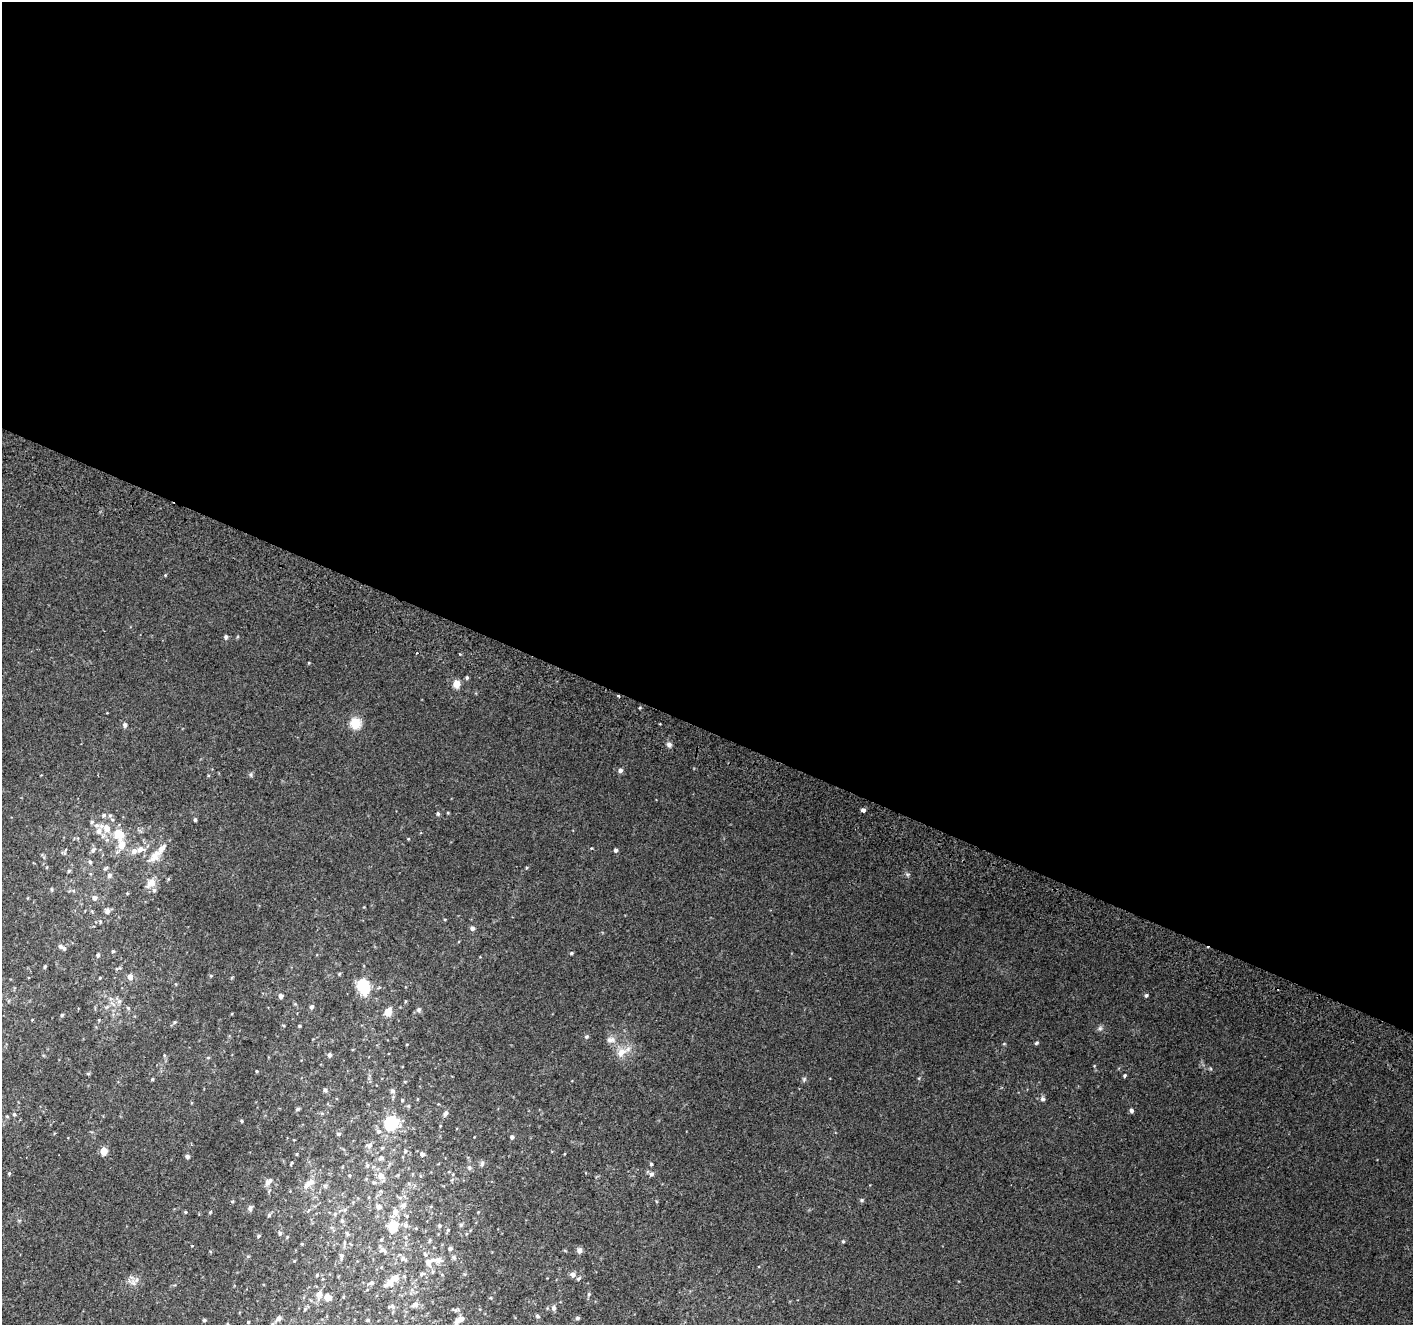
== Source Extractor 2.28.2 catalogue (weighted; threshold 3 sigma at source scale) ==
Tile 3 of 4 x 4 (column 3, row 1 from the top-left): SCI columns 2853-4263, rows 4282-5604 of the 5694 x 5850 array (HDU 1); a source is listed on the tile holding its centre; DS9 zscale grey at full resolution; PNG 1415 x 1327 px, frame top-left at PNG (2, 2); no overlay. Shown black and unused: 55% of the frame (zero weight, under 2 of 3 exposures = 2% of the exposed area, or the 3 px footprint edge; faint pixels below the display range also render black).
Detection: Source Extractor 2.28.2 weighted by HDU 2 'WHT'; one run over the whole footprint, this tile lists its part. Background 0.0702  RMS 0.013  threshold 0.0594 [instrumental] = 3 sigma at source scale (4.5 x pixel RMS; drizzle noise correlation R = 1.50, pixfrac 1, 0.0396/0.0396 arcsec/px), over >= 5 px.
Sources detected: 171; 1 cosmic-ray / hot-pixel residue — not listed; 10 inside a brighter listed object's ellipse — not listed separately; the other 160 listed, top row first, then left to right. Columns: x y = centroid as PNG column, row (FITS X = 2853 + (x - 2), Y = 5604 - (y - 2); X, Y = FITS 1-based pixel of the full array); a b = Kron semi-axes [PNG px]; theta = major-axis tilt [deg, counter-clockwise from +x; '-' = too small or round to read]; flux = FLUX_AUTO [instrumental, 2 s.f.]
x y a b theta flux
165 575 4 4 - 1.1
226 637 5 5 - 3.2
467 678 4 4 - 2.1
456 684 5 5 - 23
355 723 11 11 - 24
125 725 5 5 - 4.3
669 744 7 6 - 4
620 770 5 5 - 4.4
251 775 7 4 -89 1.8
863 810 4 4 - 11
438 814 5 4 - 2.2
104 815 5 5 - 2.9
110 815 6 5 - 2.8
195 820 4 3 - 2.2
92 822 6 5 - 2.4
107 828 10 8 -62 11
99 831 9 7 79 8.3
120 834 12 11 - 25
408 839 4 3 - 1
140 849 9 7 16 9.7
93 850 7 6 - 3.8
616 850 4 4 - 3.2
65 853 7 4 -89 2.2
155 856 22 12 46 18
90 862 5 5 - 2
527 867 4 3 - 1.3
106 868 8 4 36 1.9
69 871 5 4 - 1.8
907 874 6 4 -18 2
109 875 6 5 - 3.6
151 883 15 11 36 11
94 898 5 5 - 5.2
364 907 3 3 - 0.83
107 911 6 6 - 4.6
100 922 6 4 -71 1.7
472 928 5 5 - 4.6
64 948 6 5 - 3.1
113 951 4 4 - 1.4
571 953 5 4 - 1.6
98 955 4 4 - 3.1
45 967 4 3 - 1.7
130 977 5 5 - 9.3
100 978 4 3 - 1.3
363 986 12 9 -70 62
1146 995 5 4 - 2.3
281 996 5 4 - 5.4
405 1001 5 3 - 1.3
312 1007 5 4 - 4
128 1008 5 5 - 2.1
419 1010 6 5 - 3.6
388 1012 9 8 - 14
62 1015 4 4 - 1.7
174 1022 6 4 22 1.9
299 1026 4 3 - 1.4
1100 1028 6 6 - 3.1
587 1036 5 5 - 2.4
611 1040 13 8 6 7.7
1036 1043 6 4 33 2
407 1044 4 2 - 0.9
1004 1044 5 3 - 1.1
621 1052 18 11 38 16
330 1055 6 5 - 3.2
208 1058 4 4 - 1.5
257 1071 3 3 - 1.5
88 1074 6 4 -1 1.4
1125 1075 4 4 - 1.9
152 1079 4 3 - 1.6
804 1079 6 6 - 2.2
405 1082 5 3 - 1.1
325 1090 5 5 - 2.4
392 1091 7 7 - 3.1
1043 1099 6 6 - 3.5
402 1100 4 4 - 1.5
298 1109 5 4 - 2.3
1131 1110 5 4 - 3.3
322 1113 6 4 19 1.7
446 1113 7 6 - 3.7
14 1114 4 4 - 2.1
7 1116 5 4 - 1.6
241 1121 4 3 - 1.7
391 1123 13 12 - 62
378 1131 7 6 - 4
338 1134 5 5 - 2.9
512 1137 4 4 - 3.7
369 1145 9 8 - 5.7
382 1148 5 4 - 1.8
104 1151 5 5 - 27
405 1151 5 5 - 2.7
297 1154 5 3 - 1.1
422 1154 5 5 - 4.8
187 1156 5 4 - 3.8
381 1158 9 7 39 5.2
292 1163 4 3 - 1.5
482 1164 8 5 81 2.8
651 1164 4 3 - 1.8
367 1165 7 5 70 2.6
470 1167 7 6 - 2.9
9 1173 5 4 - 1.7
453 1174 5 3 - 1.3
651 1174 7 6 - 3.6
349 1175 5 4 - 1.7
381 1176 9 8 - 12
268 1182 12 6 48 5.5
308 1183 19 8 31 11
862 1200 6 5 - 1.8
232 1202 4 4 - 1.4
403 1205 8 7 - 5.1
378 1207 8 6 -11 5
250 1208 10 5 90 2.9
345 1209 6 4 20 2
185 1212 5 4 - 1.5
210 1212 5 4 - 1.4
395 1212 9 7 86 9
335 1214 5 4 - 1.8
269 1215 5 5 - 1.9
407 1216 5 4 - 1.6
405 1225 7 7 - 3.9
461 1225 5 4 - 2.2
393 1226 12 10 76 25
440 1226 5 4 - 1.7
448 1231 8 3 64 1.8
280 1233 5 5 - 2.4
347 1234 7 4 -70 1.8
258 1236 4 3 - 2
381 1239 4 3 - 1.3
430 1240 6 4 90 1.6
843 1241 4 4 - 1.5
302 1244 4 4 - 1.1
450 1248 4 4 - 3.4
383 1250 10 6 -24 4.7
579 1250 7 7 - 4.2
425 1254 6 4 -46 1.8
248 1256 6 4 1 1.4
341 1256 11 5 89 3.5
454 1258 7 6 - 2.7
403 1259 10 7 -26 4.4
294 1261 4 3 - 0.97
429 1262 14 9 38 10
422 1274 8 5 22 3
573 1274 5 5 - 6.5
317 1275 5 4 - 1.5
394 1279 9 8 - 11
578 1279 7 4 38 2.2
133 1283 11 7 -53 6.9
371 1283 8 5 23 3.2
385 1285 6 6 - 2.5
319 1294 9 7 65 7.6
589 1294 6 4 74 2.1
327 1297 7 6 - 11
415 1304 8 6 29 5.4
392 1306 8 7 - 4.3
554 1308 6 5 - 4
305 1309 5 4 - 1.9
537 1316 7 4 -28 2.1
279 1318 8 6 39 5.3
578 1318 5 4 - 2.7
461 1319 9 5 10 7.1
204 1320 4 4 - 2.1
368 1320 5 4 - 1.8
248 1322 4 4 - 1.4
Isophote crosses this tile's border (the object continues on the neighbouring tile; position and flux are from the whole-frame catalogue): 1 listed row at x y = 279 1318
Unlisted compact peaks at least as high as the median listed source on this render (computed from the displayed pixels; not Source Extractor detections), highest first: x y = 309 663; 592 848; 339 974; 1094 1066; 168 879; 192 1246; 919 1078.